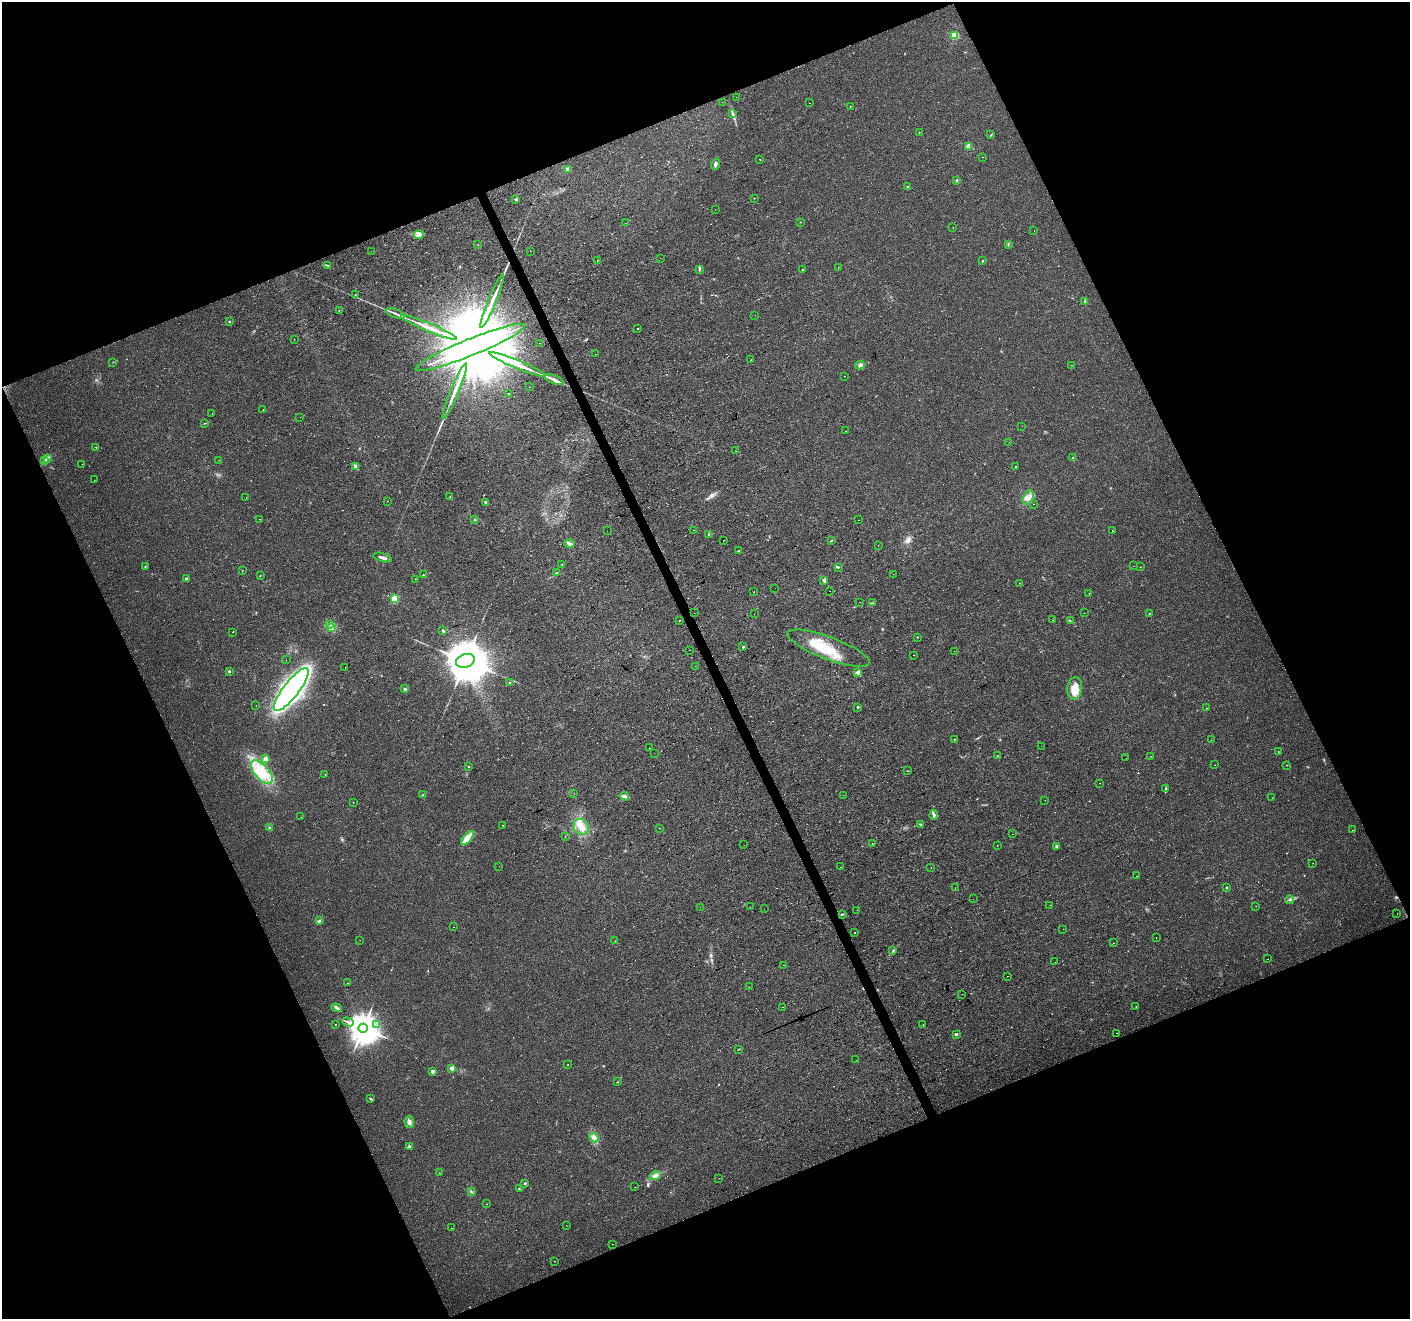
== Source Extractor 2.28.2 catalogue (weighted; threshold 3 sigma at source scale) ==
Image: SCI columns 1-5631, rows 84-5350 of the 5631 x 5490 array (HDU 1 of 3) = the unmasked area's bounding box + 8 px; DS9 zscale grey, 4 x 4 block average (1 PNG px = mean of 4 x 4 image px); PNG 1412 x 1321 px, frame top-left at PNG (2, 2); each listed source drawn as its Kron ellipse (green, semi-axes under 4 px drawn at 4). Shown black and unused: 44% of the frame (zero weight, under 2 of 3 exposures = <1% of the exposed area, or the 3 px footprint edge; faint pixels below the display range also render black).
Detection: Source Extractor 2.28.2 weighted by HDU 2 'WHT'. Background 0.034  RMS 0.0061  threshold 0.0276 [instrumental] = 3 sigma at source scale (4.5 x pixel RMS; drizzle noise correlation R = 1.50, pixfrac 1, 0.0396/0.0396 arcsec/px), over >= 5 px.
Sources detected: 340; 6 too faint to see at this stretch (4 x 4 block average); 1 inside a brighter object's white glare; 75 cosmic-ray / hot-pixel residue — neither listed nor drawn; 1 coinciding with a brighter row at this scale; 8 inside a brighter listed object's ellipse — not listed separately; the other 249 listed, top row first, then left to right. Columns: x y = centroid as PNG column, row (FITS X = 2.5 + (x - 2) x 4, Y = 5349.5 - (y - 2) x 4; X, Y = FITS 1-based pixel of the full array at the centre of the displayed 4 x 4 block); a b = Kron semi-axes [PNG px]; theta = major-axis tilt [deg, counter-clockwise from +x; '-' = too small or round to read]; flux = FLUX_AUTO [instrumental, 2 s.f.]
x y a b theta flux
954 35 2 2 - 250
736 97 2 2 - 0.76
722 102 2 2 - 1.1
809 103 2 2 - 2.5
850 106 2 2 - 8.1
733 113 3 2 - 2.8
919 132 2 2 - 1.7
991 135 3 2 - 2.4
968 146 2 2 - 120
983 157 2 2 - 0.86
760 159 2 2 - 21
715 164 6 3 71 8.2
568 169 2 2 - 77
957 180 2 2 - 14
907 187 2 2 - 12
754 198 2 2 - 0.85
516 199 2 2 - 22
715 209 2 2 - 0.55
801 222 2 2 - 3
626 223 2 2 - 1.1
953 227 2 2 - 0.86
1034 230 2 2 - 6.5
419 235 5 4 - 12
478 245 2 2 - 0.71
1008 245 2 2 - 1.3
371 251 2 2 - 2.1
530 251 2 2 - 3.7
660 258 2 2 - 1.7
597 261 2 2 - 0.72
983 261 3 2 - 2.1
328 265 4 2 - 3.4
838 267 2 2 - 0.84
699 270 4 2 - 2.3
802 270 2 2 - 1.5
355 295 2 2 - 0.98
492 301 29 2 67 49
1085 301 3 2 - 2.6
339 310 2 2 - 1.4
395 313 10 2 -21 10
755 315 2 2 - 0.57
229 321 2 2 - 2.8
429 327 30 2 -23 61
638 328 2 2 - 2.3
294 339 2 2 - 0.51
540 343 2 2 - 4.2
470 347 59 8 22 220000
595 354 2 2 - 6.4
751 360 2 2 - 24
113 362 2 2 - 0.87
518 364 30 2 -22 68
860 365 5 4 - 12
1072 365 2 2 - 2.5
844 376 2 2 - 4.6
554 380 10 3 -21 17
529 387 2 2 - 2.2
455 391 30 2 67 50
509 393 2 2 - 23
263 409 2 2 - 16
212 413 2 2 - 0.68
300 417 2 2 - 0.35
205 423 2 2 - 1.3
1022 426 2 2 - 0.56
845 431 2 2 - 2.9
1009 442 2 2 - 0.49
96 447 2 2 - 4.1
736 451 2 2 - 1.1
48 458 2 2 - 3.6
1072 458 3 2 - 1.7
45 460 2 2 - 1.5
219 460 2 2 - 0.59
82 464 2 2 - 1.4
355 466 4 3 - 6.2
1015 467 2 2 - 2.2
94 480 2 2 - 3
450 497 2 2 - 1.7
246 498 2 2 - 2.5
1028 498 8 4 61 29
388 501 2 2 - 11
486 502 2 2 - 17
1033 504 2 2 - 1.8
260 519 2 2 - 3.3
474 520 2 2 - 5.6
859 520 2 2 - 1.5
694 530 2 2 - 0.65
607 531 2 2 - 1.9
1112 531 2 2 - 2.7
708 535 2 2 - 1.3
723 540 2 2 - 56
832 540 3 2 - 2.5
569 543 5 3 - 7.7
878 546 2 2 - 2.8
738 550 2 2 - 3.4
382 558 9 2 -15 13
562 564 2 2 - 1.5
1133 566 2 2 - 0.6
145 567 2 2 - 1.7
838 567 2 2 - 2.3
1140 567 2 2 - 2
242 570 2 2 - 1.1
557 573 2 2 - 11
893 574 2 2 - 3.1
260 575 2 2 - 1.4
423 575 2 2 - 4
186 579 2 2 - 20
415 579 2 2 - 1.3
824 581 3 2 - 7.8
1020 583 2 2 - 0.91
775 588 2 2 - 1.4
829 591 2 2 - 1.4
754 592 2 2 - 1.8
1089 594 2 2 - 1.2
395 599 2 2 - 260
860 602 2 2 - 18
872 603 4 2 - 3
694 613 2 2 - 1.4
1084 613 2 2 - 2.7
1149 613 2 2 - 0.83
754 614 2 2 - 0.44
679 620 2 2 - 2.7
1053 620 2 2 - 0.99
1070 620 2 2 - 1.1
330 624 2 2 - 3.6
331 628 4 2 - 5.7
443 631 3 2 - 5.3
233 632 2 2 - 0.68
917 637 2 2 - 1.2
743 647 2 2 - 12
828 648 44 11 -20 130
689 650 2 2 - 0.85
954 651 2 2 - 3.3
913 655 2 2 - 0.8
286 660 2 2 - 1.1
465 661 10 6 19 26000
695 666 2 2 - 0.62
345 668 2 2 - 0.75
229 671 2 2 - 9.6
858 672 2 2 - 53
510 683 2 2 - 6.6
1075 688 11 7 84 39
405 689 3 3 - 5.2
291 690 26 8 52 2100
256 706 2 2 - 0.7
858 707 2 2 - 11
1207 708 2 2 - 2.7
954 739 2 2 - 1.3
1211 740 2 2 - 0.69
1041 746 2 2 - 0.6
649 748 2 2 - 3.8
1278 752 2 2 - 0.91
654 753 2 2 - 1.2
997 756 2 2 - 0.89
1151 756 2 2 - 0.83
1126 758 2 2 - 0.36
265 759 2 2 - 82
1214 765 2 2 - 4.5
1287 765 2 2 - 0.91
468 766 2 2 - 4.6
907 771 2 2 - 1.2
262 772 14 7 -48 73
325 774 2 2 - 1.1
1100 783 2 2 - 4.5
1165 789 4 2 - 4
574 793 2 2 - 0.74
422 795 2 2 - 1.3
843 795 2 2 - 1
624 796 5 3 - 8
1272 797 2 2 - 1.7
1045 800 2 2 - 0.81
353 802 2 2 - 0.87
934 815 5 3 - 7.3
301 817 2 2 - 3.7
921 824 4 2 - 3.1
503 825 2 2 - 2.6
581 827 8 7 - 34
269 828 2 2 - 5
660 828 2 2 - 3.2
1352 830 2 2 - 2
1012 834 2 2 - 1.3
565 837 2 2 - 0.56
467 838 8 3 48 68
872 844 2 2 - 1.1
744 845 2 2 - 0.72
997 846 2 2 - 11
1057 846 4 2 - 4
1313 863 2 2 - 1.6
499 866 2 2 - 0.65
840 867 2 2 - 0.56
931 868 2 2 - 0.7
1137 876 2 2 - 0.68
955 888 2 2 - 5.6
1226 888 2 2 - 4.4
973 899 2 2 - 1
1290 900 4 2 - 5.6
1050 905 2 2 - 0.89
1256 906 2 2 - 1.4
700 907 2 2 - 5.3
750 907 2 2 - 0.82
764 909 2 2 - 0.52
857 910 2 2 - 0.89
842 914 3 2 - 4
1397 914 2 2 - 1.9
319 921 3 2 - 6.6
453 927 2 2 - 1
1063 929 2 2 - 2.7
855 932 2 2 - 2.1
1156 938 2 2 - 0.82
360 940 2 2 - 2
615 941 2 2 - 0.98
1114 943 2 2 - 3.6
893 950 3 2 - 2.7
1268 959 2 2 - 1.6
1055 962 2 2 - 0.42
783 965 2 2 - 1.6
1008 976 2 2 - 2.7
348 983 2 2 - 1.9
749 987 2 2 - 0.82
962 994 2 2 - 2.1
1136 1006 2 2 - 0.95
783 1007 2 2 - 1.8
337 1008 5 2 - 7.4
348 1022 6 2 -20 8.1
335 1024 2 2 - 4.1
923 1024 2 2 - 3.4
377 1025 2 2 - 1.2
363 1028 5 4 - 7400
1117 1033 2 2 - 3
956 1034 2 2 - 6.1
739 1049 2 2 - 1.3
856 1060 2 2 - 0.56
568 1065 2 2 - 1
452 1068 2 2 - 46
432 1071 2 2 - 39
617 1082 2 2 - 1
371 1099 2 2 - 1.8
409 1122 6 5 - 13
594 1138 5 3 - 11
410 1146 3 2 - 4
439 1173 2 2 - 0.6
655 1176 6 3 24 14
719 1178 2 2 - 3.6
525 1183 2 2 - 10
635 1187 2 2 - 2.9
519 1189 4 2 - 3.9
471 1192 3 2 - 2.8
487 1204 2 2 - 4.7
566 1225 2 2 - 0.64
451 1228 2 2 - 2.3
612 1244 2 2 - 4.8
555 1261 2 2 - 0.82
Diffuse or blended objects may show on this block-average render without a row.